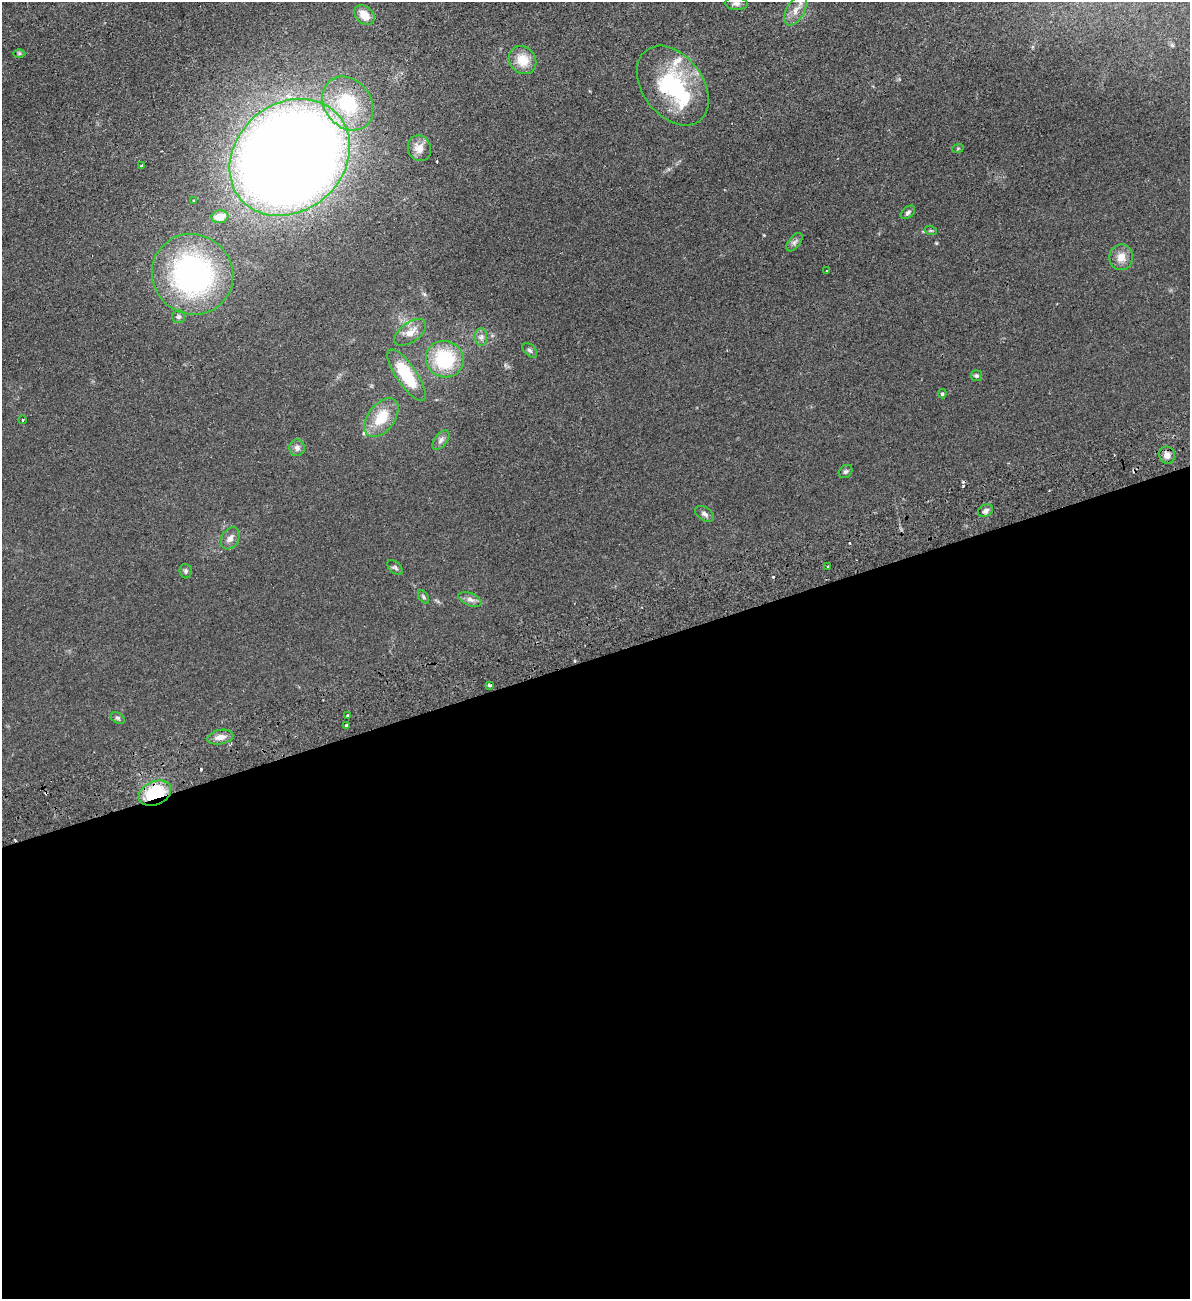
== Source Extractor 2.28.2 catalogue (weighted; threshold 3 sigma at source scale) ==
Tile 15 of 4 x 4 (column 3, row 4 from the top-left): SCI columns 2544-3731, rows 56-1352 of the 5207 x 5300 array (HDU 1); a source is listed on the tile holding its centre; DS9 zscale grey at full resolution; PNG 1192 x 1301 px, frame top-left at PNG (2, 2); each listed source drawn as its Kron ellipse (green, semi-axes under 4 px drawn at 4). Shown black and unused: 49% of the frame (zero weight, under 2 of 3 exposures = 3% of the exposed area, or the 3 px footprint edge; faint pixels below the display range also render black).
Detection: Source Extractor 2.28.2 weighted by HDU 2 'WHT'; one run over the whole footprint, this tile lists its part. Background 0.0587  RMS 0.009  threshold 0.0405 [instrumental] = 3 sigma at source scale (4.5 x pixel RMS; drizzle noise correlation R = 1.50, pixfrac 1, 0.05/0.05 arcsec/px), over >= 5 px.
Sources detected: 54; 1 inside a brighter object's white glare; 5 cosmic-ray / hot-pixel residue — neither listed nor drawn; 1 inside a brighter listed object's ellipse — not listed separately; the other 47 listed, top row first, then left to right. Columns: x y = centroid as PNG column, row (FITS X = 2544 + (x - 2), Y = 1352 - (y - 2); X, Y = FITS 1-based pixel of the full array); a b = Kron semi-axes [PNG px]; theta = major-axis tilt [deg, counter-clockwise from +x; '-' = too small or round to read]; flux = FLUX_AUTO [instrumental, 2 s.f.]
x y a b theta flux
736 3 11 6 -2 2.8
796 10 17 9 60 7.8
364 15 11 8 -42 12
19 53 6 4 0 1.2
523 60 15 12 -50 16
673 86 44 30 -54 84
348 103 29 23 -52 57
419 148 13 11 -70 7.7
958 148 6 3 20 0.9
290 157 64 53 41 1800
142 165 3 3 - 2.6
193 201 3 3 - 1.2
908 212 8 5 40 2.3
220 217 8 6 8 13
931 231 6 4 -19 0.97
794 242 11 6 52 2.6
1121 257 13 11 81 8.1
827 271 3 2 - 1
193 274 41 39 -40 210
179 317 6 6 - 2.3
410 332 18 9 36 9.2
481 337 9 6 88 2.8
530 350 9 5 -44 2
445 359 19 18 - 52
407 375 30 10 -56 41
976 376 5 5 - 1.5
942 394 4 4 - 1.4
381 418 22 13 53 23
22 420 4 3 - 0.68
441 440 11 6 51 3.2
297 448 8 7 - 3.6
1167 455 8 8 - 5.3
846 472 7 6 - 1.8
986 511 8 5 29 2.9
705 514 11 6 -34 3
230 538 12 8 62 4.7
828 567 3 2 - 1.2
395 568 9 5 -42 1.9
186 571 7 6 - 1.8
423 597 7 4 -58 1.4
470 599 12 6 -23 3.8
489 685 3 3 - 14
348 716 3 3 - 1.7
118 718 8 5 -27 1.7
347 725 3 3 - 3.5
220 737 13 7 11 6
155 793 17 11 24 43
Overlapping masked pixels (flux is a lower limit): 1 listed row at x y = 155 793